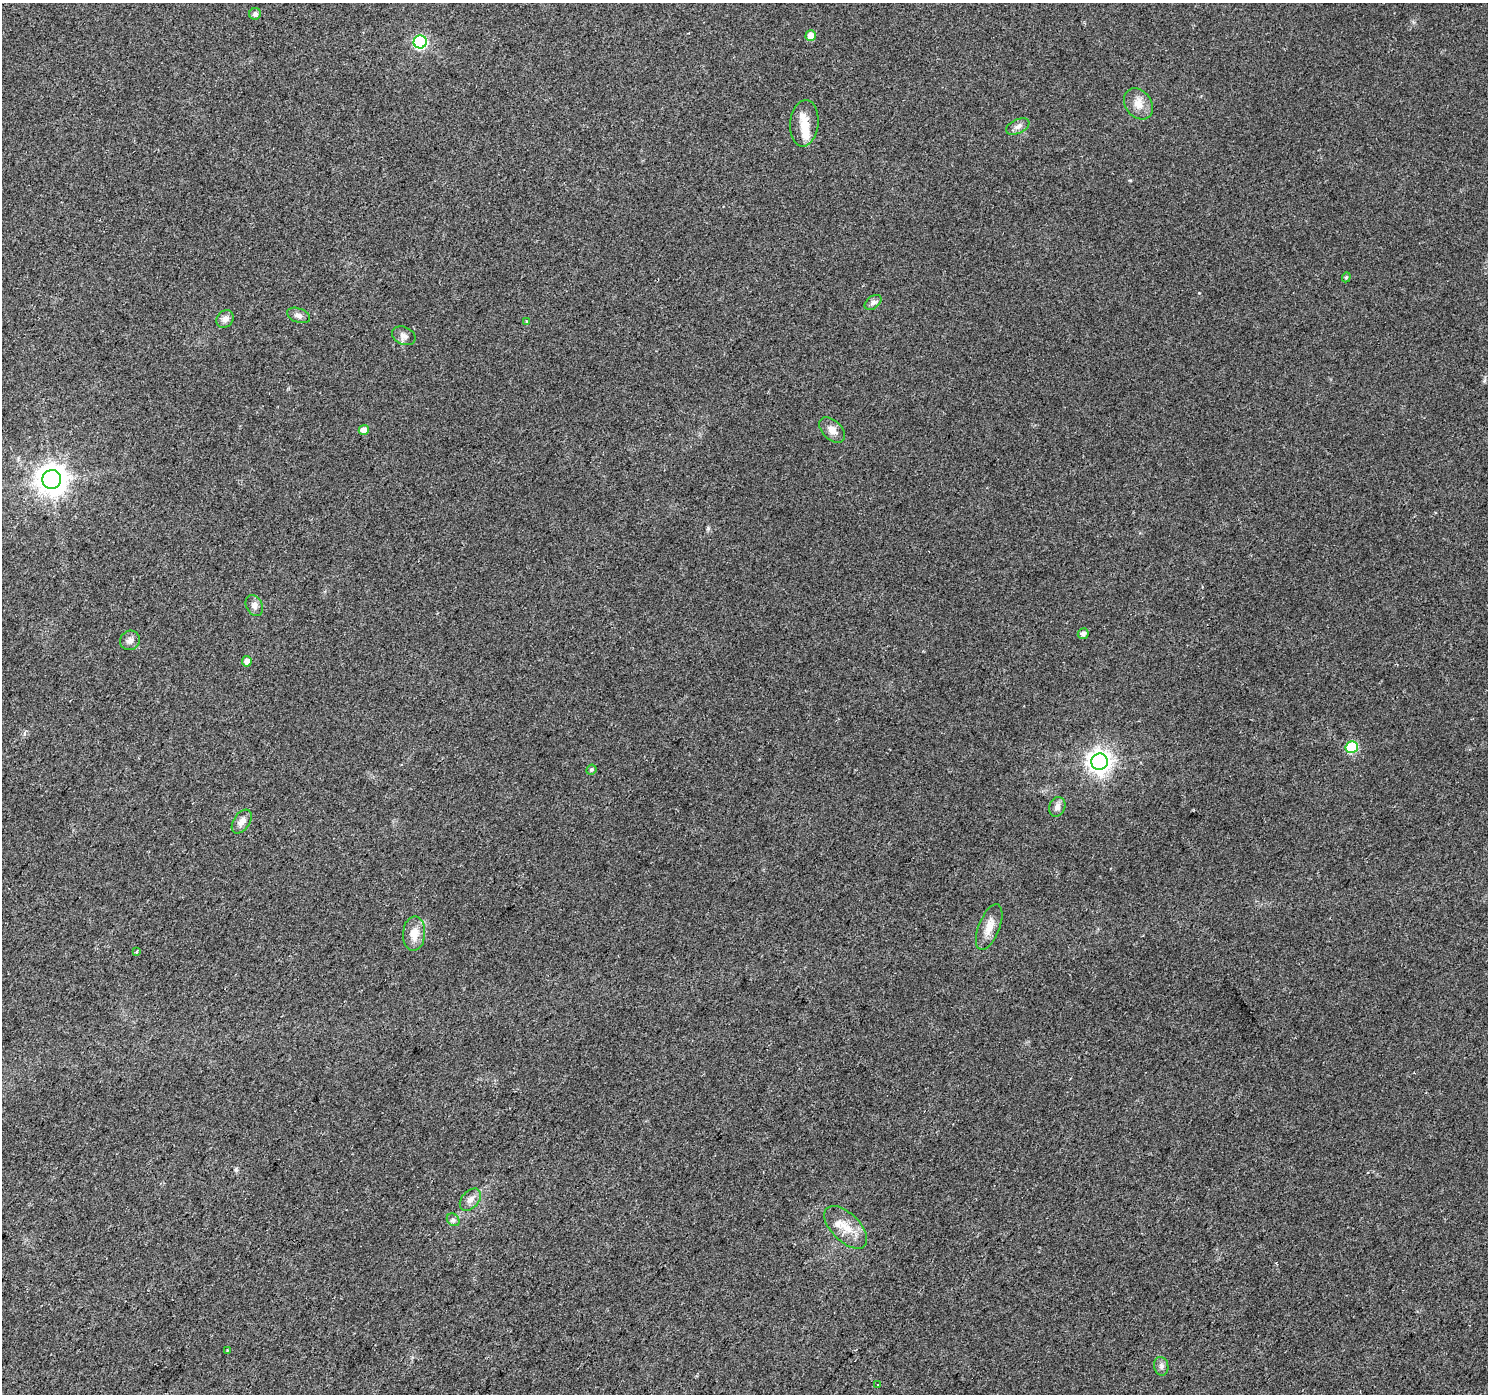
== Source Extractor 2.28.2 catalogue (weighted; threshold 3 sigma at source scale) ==
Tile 7 of 4 x 4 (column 3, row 2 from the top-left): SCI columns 2978-4463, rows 3032-4423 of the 5949 x 5997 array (HDU 1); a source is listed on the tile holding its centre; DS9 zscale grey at full resolution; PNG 1490 x 1396 px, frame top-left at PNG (2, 3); each listed source drawn as its Kron ellipse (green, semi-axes under 4 px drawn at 4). Shown black and unused: <1% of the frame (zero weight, under 2 of 3 exposures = <1% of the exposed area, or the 3 px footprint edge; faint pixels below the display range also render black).
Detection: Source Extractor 2.28.2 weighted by HDU 2 'WHT'; one run over the whole footprint, this tile lists its part. Background 0.0542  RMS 0.006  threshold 0.027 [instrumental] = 3 sigma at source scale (4.5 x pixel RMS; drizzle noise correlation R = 1.50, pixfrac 1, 0.0396/0.0396 arcsec/px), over >= 5 px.
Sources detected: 36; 3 inside a brighter listed object's ellipse — not listed separately; the other 33 listed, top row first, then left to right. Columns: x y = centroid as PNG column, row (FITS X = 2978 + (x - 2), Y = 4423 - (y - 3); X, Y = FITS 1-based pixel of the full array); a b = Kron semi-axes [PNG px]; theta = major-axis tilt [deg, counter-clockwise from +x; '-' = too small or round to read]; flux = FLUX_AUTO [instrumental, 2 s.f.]
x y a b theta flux
255 14 6 5 - 2.1
811 36 5 5 - 7
420 42 6 6 - 79
1138 104 17 13 -51 7
804 123 23 14 84 8.9
1018 127 12 7 24 2.9
1346 277 5 4 - 0.92
873 302 9 6 39 1.9
299 315 12 7 -20 2.6
225 319 9 7 47 3.2
527 322 3 3 - 2.1
404 336 12 8 -24 3
364 430 5 5 - 4.6
832 430 15 9 -45 4.9
52 479 9 9 - 800
254 605 11 8 -63 3.1
1083 634 5 5 - 2.2
130 640 10 9 - 2.8
247 661 5 5 - 2.8
1352 747 6 6 - 41
1099 762 8 8 - 450
591 770 5 4 - 0.92
1057 807 10 8 69 3
242 822 13 8 56 3.9
989 927 24 10 68 7.5
414 934 17 11 86 7.8
136 952 3 3 - 2.1
470 1200 13 8 48 3.9
453 1220 7 5 -44 1.4
846 1227 26 14 -44 11
227 1350 3 2 - 0.43
1161 1366 9 7 -80 2
878 1385 4 3 - 2.2
Unlisted compact peaks at least as high as the median listed source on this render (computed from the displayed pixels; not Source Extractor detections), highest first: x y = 708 528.